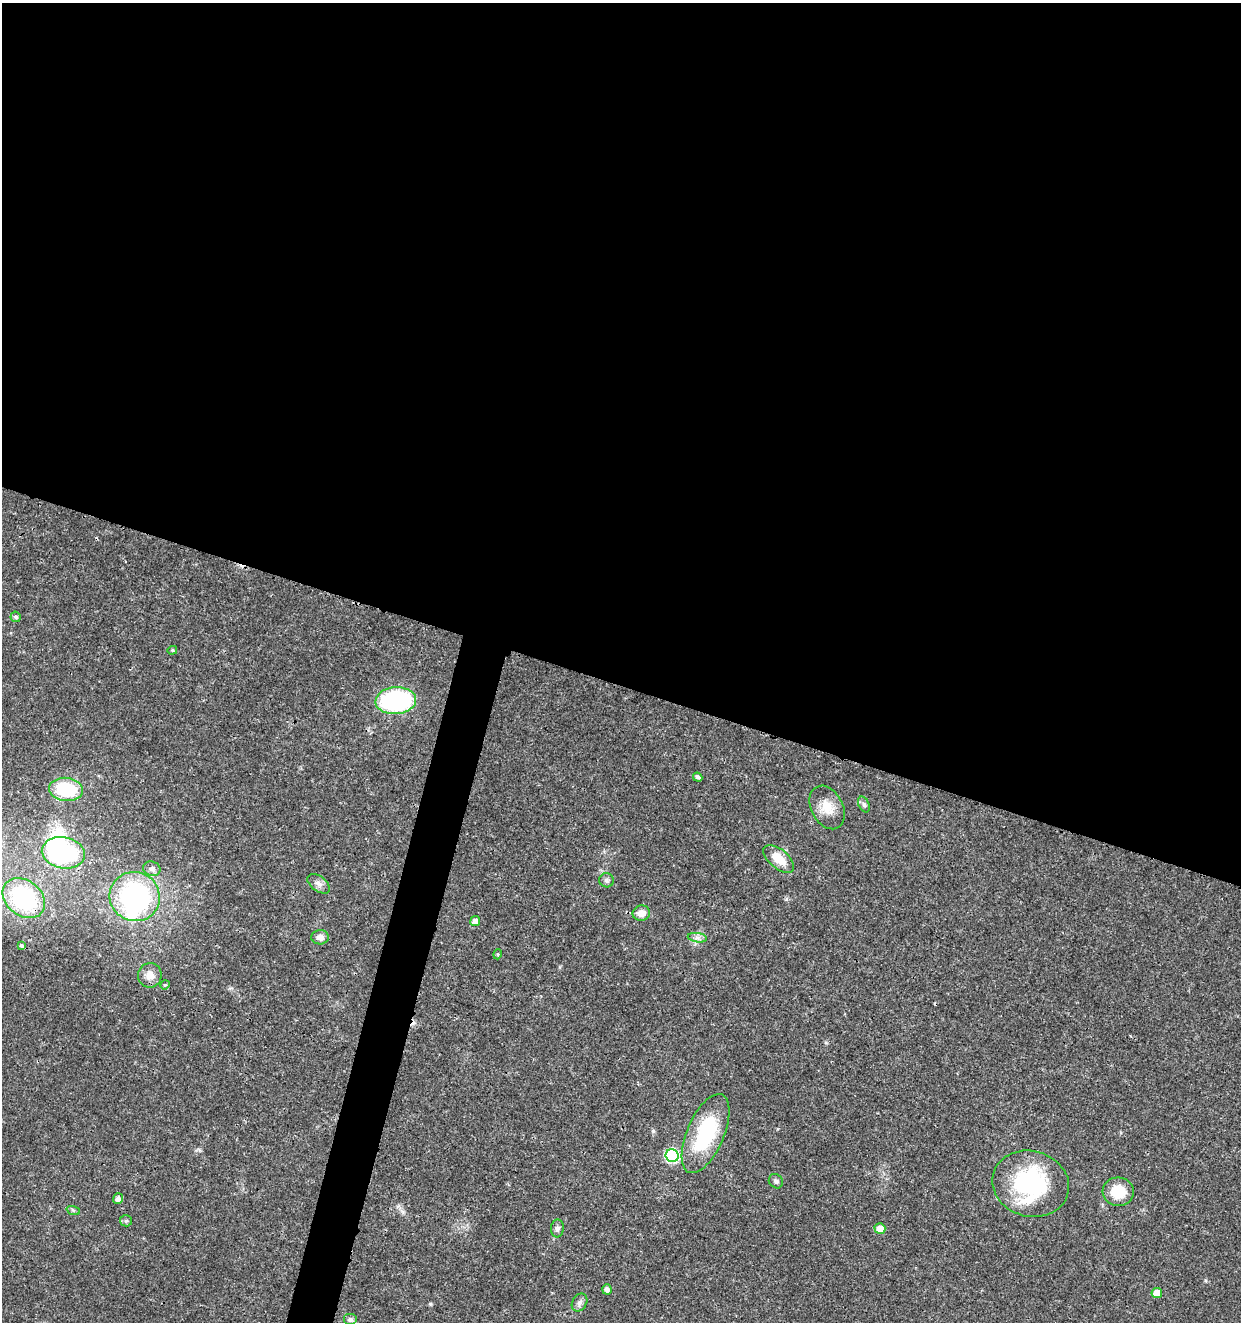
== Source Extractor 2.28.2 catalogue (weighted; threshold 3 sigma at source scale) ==
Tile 3 of 4 x 4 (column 3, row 1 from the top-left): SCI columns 2762-4000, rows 3965-5284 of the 5461 x 5295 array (HDU 1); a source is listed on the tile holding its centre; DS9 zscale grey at full resolution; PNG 1243 x 1324 px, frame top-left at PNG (2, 3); each listed source drawn as its Kron ellipse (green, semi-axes under 4 px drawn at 4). Shown black and unused: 54% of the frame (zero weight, under 3 of 4 exposures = <1% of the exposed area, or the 3 px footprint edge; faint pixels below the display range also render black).
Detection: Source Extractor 2.28.2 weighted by HDU 2 'WHT'; one run over the whole footprint, this tile lists its part. Background 0.0179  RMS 0.0021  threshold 0.00941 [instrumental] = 3 sigma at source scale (4.5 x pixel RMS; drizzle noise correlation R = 1.50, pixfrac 1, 0.0396/0.0396 arcsec/px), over >= 5 px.
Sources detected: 39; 2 inside a brighter object's white glare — neither listed nor drawn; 1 inside a brighter listed object's ellipse — not listed separately; the other 36 listed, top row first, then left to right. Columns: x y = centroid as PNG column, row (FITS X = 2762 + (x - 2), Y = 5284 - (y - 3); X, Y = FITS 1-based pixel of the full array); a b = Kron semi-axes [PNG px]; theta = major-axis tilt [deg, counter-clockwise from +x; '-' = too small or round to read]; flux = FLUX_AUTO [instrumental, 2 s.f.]
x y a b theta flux
16 617 5 5 - 0.47
172 650 5 4 - 0.29
396 701 20 13 5 29
698 777 5 4 - 0.6
66 789 17 11 -7 11
864 804 8 5 -63 0.49
827 807 23 16 -62 3.7
63 853 21 15 -10 28
779 859 18 9 -40 3.8
152 869 9 7 -16 1
606 880 7 7 - 0.58
319 884 13 7 -36 1
135 897 25 24 - 36
24 898 23 17 -38 22
641 913 9 7 12 1.7
475 921 5 5 - 1.3
320 937 9 7 -2 1.2
697 938 9 4 -8 0.71
22 946 4 3 - 3.4
498 954 5 3 - 0.19
150 975 12 12 - 2
165 985 5 4 - 0.25
705 1134 42 18 67 17
672 1156 6 6 - 25
776 1181 8 6 -48 0.58
1031 1184 39 33 -15 23
1118 1192 15 14 - 5.4
118 1199 5 5 - 0.99
73 1210 7 4 -19 0.35
126 1221 6 5 - 0.39
557 1228 9 6 82 0.71
880 1228 5 5 - 2.4
607 1289 5 4 - 1
1157 1293 5 5 - 2.6
580 1303 9 7 58 0.8
350 1319 7 6 - 0.7
Overlapping masked pixels (flux is a lower limit): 1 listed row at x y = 24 898
Isophote crosses this tile's border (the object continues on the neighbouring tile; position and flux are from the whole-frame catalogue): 1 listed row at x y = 24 898